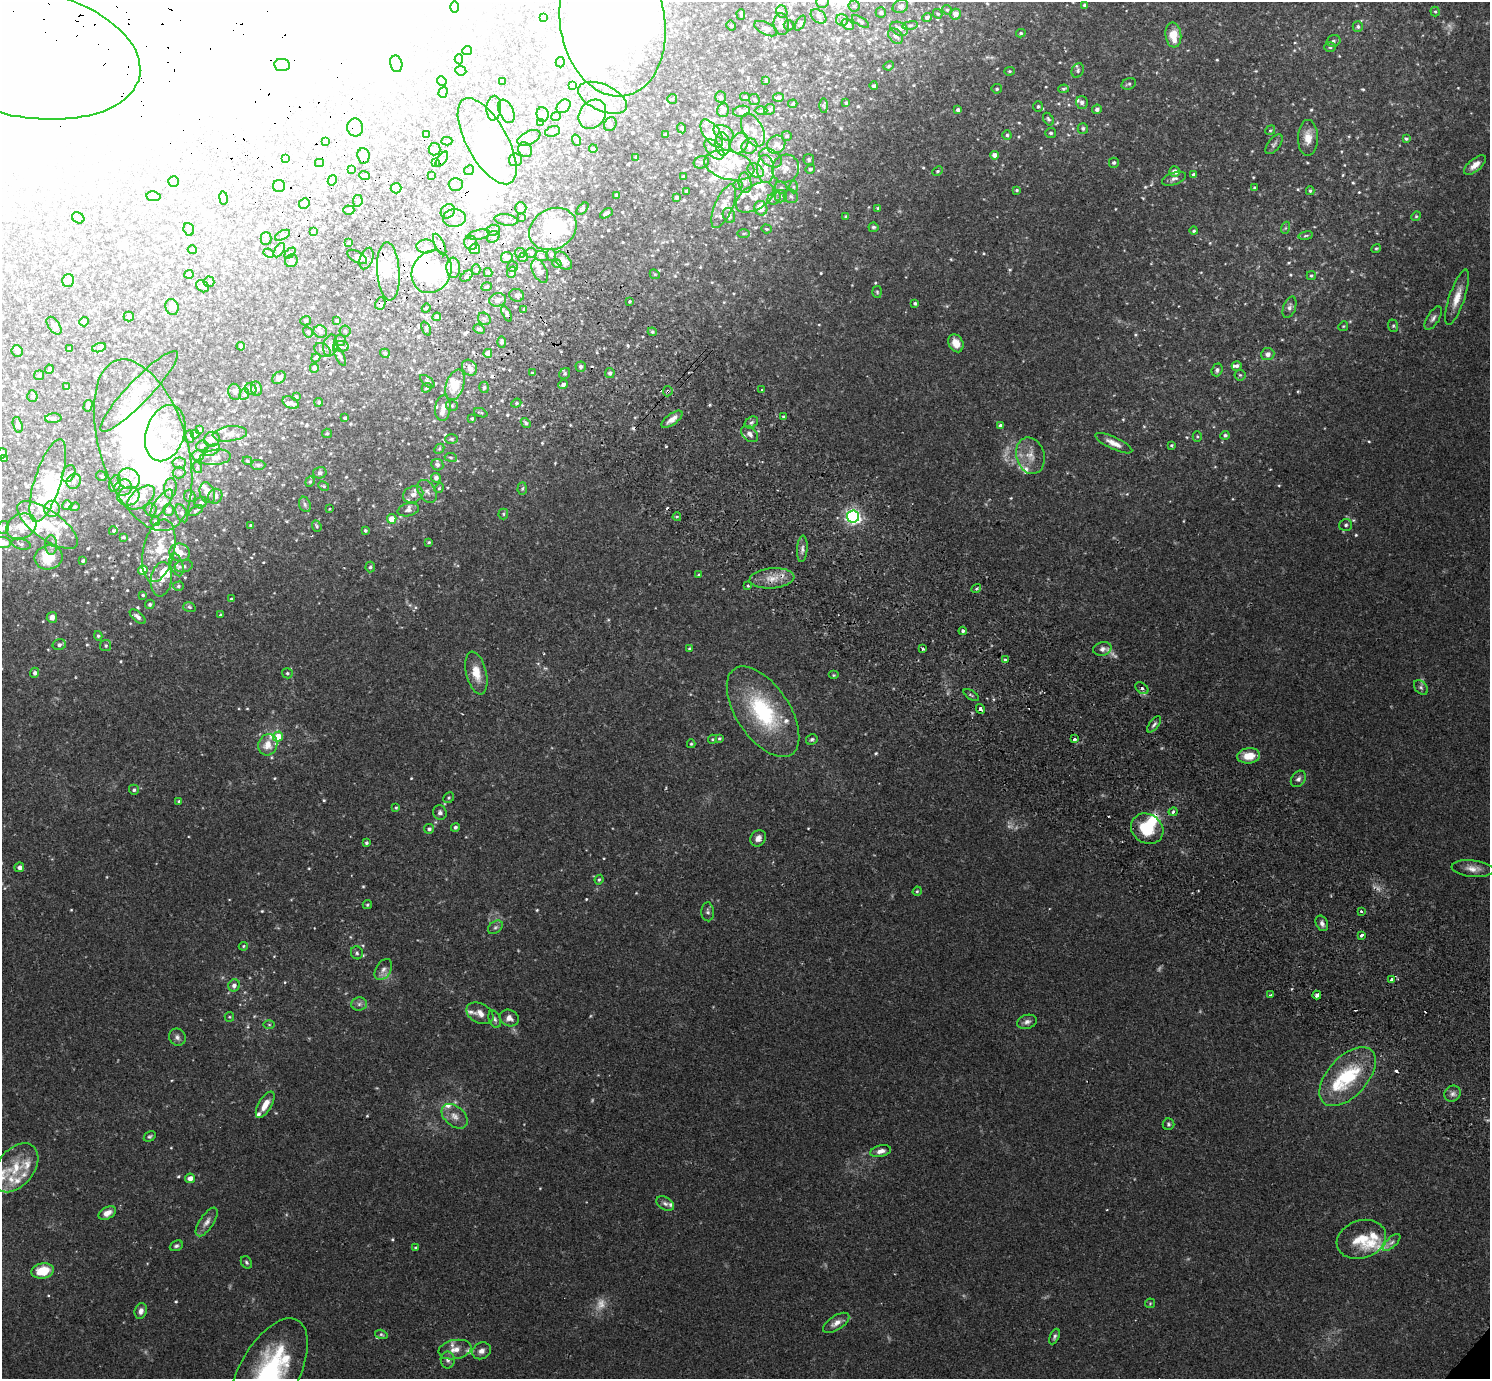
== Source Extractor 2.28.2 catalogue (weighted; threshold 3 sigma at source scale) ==
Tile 11 of 4 x 4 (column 3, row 3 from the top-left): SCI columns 3018-4505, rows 1579-2955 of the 6033 x 6050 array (HDU 1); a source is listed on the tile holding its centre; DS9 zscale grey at full resolution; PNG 1492 x 1381 px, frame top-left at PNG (2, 2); each listed source drawn as its Kron ellipse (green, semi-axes under 4 px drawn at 4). Shown black and unused: <1% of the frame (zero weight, under 2 of 3 exposures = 3% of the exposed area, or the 3 px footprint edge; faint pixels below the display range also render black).
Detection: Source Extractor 2.28.2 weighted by HDU 2 'WHT'; one run over the whole footprint, this tile lists its part. Background 0.0961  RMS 0.0062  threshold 0.0281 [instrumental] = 3 sigma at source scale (4.5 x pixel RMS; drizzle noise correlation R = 1.50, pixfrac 1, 0.05/0.05 arcsec/px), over >= 5 px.
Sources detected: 917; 9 too faint to see at this stretch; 101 inside a brighter object's white glare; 9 cosmic-ray / hot-pixel residue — neither listed nor drawn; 133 inside a brighter listed object's ellipse — not listed separately; of the other 665, all 500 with FLUX_AUTO >= 0.725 (the completeness limit of this list) listed and drawn (165 fainter detections not listed), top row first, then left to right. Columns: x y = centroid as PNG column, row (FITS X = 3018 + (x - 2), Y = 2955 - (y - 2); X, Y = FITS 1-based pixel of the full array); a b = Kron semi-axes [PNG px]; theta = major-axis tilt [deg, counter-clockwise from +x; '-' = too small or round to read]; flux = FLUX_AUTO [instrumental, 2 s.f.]
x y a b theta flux
822 2 6 6 - 3.3
1084 5 3 3 - 0.93
854 6 5 5 - 1.1
900 6 8 6 28 2.4
454 7 6 4 89 1
947 10 5 4 - 0.84
782 12 6 5 - 1.5
1435 12 5 4 - 0.8
881 13 5 5 - 1.2
741 14 5 3 - 1
938 14 5 4 - 1
955 14 5 5 - 3.7
819 16 9 6 -40 2.2
927 17 5 4 - 2.1
544 18 4 3 - 0.92
842 20 6 6 - 1.5
860 21 10 4 -32 1.1
612 22 75 52 -80 270
800 23 8 3 60 0.96
781 24 11 7 -85 3.3
848 24 6 5 - 4
789 25 5 5 - 1
910 25 8 4 8 1.4
731 26 5 4 - 0.96
1358 26 5 5 - 1.3
766 29 12 6 -26 3
899 29 9 6 -25 3
1021 33 5 4 - 0.96
1173 35 12 8 -83 11
896 36 9 6 -50 2.2
1333 41 7 5 15 1.6
1330 47 6 5 - 1.2
467 50 5 4 - 6.8
23 53 118 64 -11 3000
459 59 5 4 - 0.84
560 62 5 4 - 0.84
396 64 8 6 -79 1.9
282 65 8 6 -7 2.4
889 66 5 3 - 0.83
1078 70 7 6 - 1.4
461 71 5 4 - 1.8
1009 71 5 4 - 0.8
442 81 5 4 - 0.74
766 81 3 3 - 0.87
503 82 3 3 - 1.7
1129 84 7 5 22 1.3
573 85 4 3 - 0.99
874 86 4 4 - 1.3
997 89 5 4 - 0.92
1063 89 5 4 - 0.99
443 92 6 4 72 0.78
721 97 6 5 - 1.5
745 97 5 4 - 1.3
778 97 5 4 - 1.8
602 98 26 13 -24 13
672 99 5 5 - 0.82
754 100 6 5 - 1
1082 102 6 6 - 1.9
846 103 3 3 - 0.79
793 104 4 3 - 0.76
824 105 7 4 -89 0.75
564 106 8 6 42 3.8
1038 106 5 5 - 1.1
494 108 12 7 85 2.8
770 109 6 5 - 1.3
1097 109 5 4 - 1.8
723 110 7 6 - 3.7
958 110 4 4 - 1.8
506 111 12 7 -65 3.4
742 111 8 5 7 3.4
761 111 6 4 0 1.1
543 114 7 6 - 1.5
592 114 16 12 52 9.3
556 117 4 4 - 1.4
1048 119 7 5 -60 1
540 123 3 3 - 1.1
610 124 7 6 - 1.5
355 128 9 8 - 4
682 128 5 3 - 1.3
1083 128 5 5 - 1.3
753 130 18 10 -63 7.2
1270 130 5 4 - 0.81
553 131 8 5 18 1.9
712 133 16 8 -55 6.6
724 133 11 7 -27 6.8
1051 133 5 5 - 1.1
666 134 3 3 - 1.4
427 135 4 3 - 1.7
1007 135 5 4 - 1.3
787 136 5 5 - 1.2
529 138 12 6 26 2.4
1308 138 18 10 90 7.7
1406 139 4 4 - 0.99
576 140 6 3 -71 0.74
326 141 3 3 - 1.4
447 141 5 3 - 1.1
487 141 48 20 -61 100
739 143 11 8 62 5.1
723 144 12 7 -84 4.8
1274 144 12 6 51 1.8
776 145 10 8 42 3.5
749 146 8 7 - 4.3
434 149 6 6 - 1.7
593 149 4 3 - 0.83
714 149 12 7 -46 3.8
525 150 8 6 -56 1.9
994 155 4 4 - 3.4
363 156 8 6 -83 3.6
636 157 4 3 - 1.1
285 158 3 2 - 0.81
771 158 12 8 -33 4.8
442 159 9 4 55 1.5
515 160 6 6 - 1.7
809 160 5 5 - 1.2
701 162 8 6 13 1.7
319 163 4 4 - 0.74
436 163 3 3 - 0.88
1114 163 5 5 - 1.3
729 165 25 14 -13 16
1475 165 13 6 39 4.6
765 169 14 8 -87 6.5
785 169 14 13 - 7.3
810 169 5 4 - 1.3
352 170 4 3 - 0.82
469 170 5 4 - 1
756 170 9 6 -33 2.9
937 171 6 4 40 0.94
1175 172 5 5 - 3.6
365 175 5 3 - 0.77
1194 175 4 4 - 2
431 176 3 2 - 2.1
683 177 3 3 - 0.86
1174 179 12 6 18 2.4
332 180 5 4 - 0.87
173 181 5 5 - 1.4
745 183 10 6 -81 2.7
456 184 7 6 - 4.7
738 185 4 4 - 0.76
279 186 6 6 - 1.8
793 187 6 4 90 1.1
396 188 5 5 - 8.1
781 188 7 5 -41 1.4
1255 188 4 3 - 0.93
1017 190 4 3 - 0.83
686 191 3 3 - 0.95
1310 191 4 4 - 0.83
616 195 4 3 - 0.76
153 196 7 4 -8 1
781 196 6 6 - 1.7
791 196 7 6 - 1.6
676 197 3 3 - 1.1
755 197 21 12 32 9.9
223 198 6 3 -81 0.8
774 198 7 5 44 1.9
358 201 6 4 81 1.3
304 204 5 5 - 1.3
724 206 23 9 67 10
521 208 6 5 - 1.7
761 208 7 6 - 8.2
878 208 4 3 - 0.86
582 209 7 4 46 1.1
349 210 5 4 - 1.2
448 211 8 6 47 1.9
606 213 7 3 30 2.5
729 215 8 6 -65 2.5
846 216 4 4 - 0.77
1416 216 5 4 - 0.77
78 218 6 5 - 1.3
454 218 11 8 4 5
522 218 4 4 - 1.2
506 220 11 5 -8 2.5
873 227 5 4 - 1.2
1285 228 6 4 71 0.87
189 229 6 5 - 1.1
553 229 25 20 30 53
766 229 5 4 - 0.87
493 230 6 5 - 1.8
313 231 3 3 - 0.85
1194 231 4 4 - 0.95
743 233 6 3 1 0.78
282 235 8 4 27 1.1
479 235 11 5 10 1.7
1306 236 7 3 9 1
493 237 7 5 28 1.6
266 239 6 5 - 1.1
349 243 4 3 - 1.8
471 243 7 6 - 2.7
440 244 12 4 -63 2.2
426 246 9 7 1 3.1
1376 248 5 4 - 0.76
475 249 5 5 - 5.5
192 250 4 3 - 0.76
279 250 8 4 58 1.3
269 253 5 4 - 0.87
290 253 6 4 44 0.77
520 253 5 5 - 1.5
531 253 5 5 - 1.5
551 255 6 4 89 1.6
541 256 6 5 - 2.2
357 257 11 5 -30 3
507 257 6 5 - 3.5
523 257 5 4 - 1
366 258 11 6 70 2.2
291 261 6 6 - 1.9
563 261 11 6 -50 4
557 263 5 4 - 0.96
512 267 5 5 - 1
453 268 10 7 -87 3
476 269 5 4 - 1.4
388 271 29 11 -86 15
540 271 13 7 -65 5.1
432 272 22 19 57 63
512 272 6 4 71 1.1
488 273 4 4 - 0.94
189 274 4 4 - 1.8
655 274 5 4 - 0.78
1311 275 5 4 - 0.96
467 276 7 4 37 1.3
68 281 6 5 - 3.9
209 282 5 5 - 1.2
202 286 7 5 -39 3
487 287 5 4 - 1
877 292 6 5 - 0.91
517 295 7 6 - 1.7
1457 297 29 7 72 8.3
498 300 8 6 9 3.4
629 301 3 3 - 1.1
380 303 6 5 - 2.7
915 303 4 4 - 1.3
172 307 8 6 -70 2.7
1290 307 11 6 70 2.2
426 308 4 4 - 0.76
524 309 4 3 - 1.9
507 314 8 4 -63 1.5
129 316 5 5 - 1
437 317 4 4 - 2.4
1433 318 13 6 58 2.3
484 319 7 5 -40 1.6
306 321 5 4 - 0.78
337 321 4 3 - 1.4
84 322 5 4 - 2.9
54 326 10 5 -55 3.5
1343 326 5 4 - 0.79
1393 326 6 5 - 0.93
426 328 7 4 -66 1.1
479 329 6 4 -27 1
320 331 7 6 - 1.7
345 331 5 5 - 0.97
308 332 5 4 - 1.3
652 332 4 4 - 0.89
340 340 5 5 - 1.5
502 342 6 4 -88 1.5
956 343 9 7 -62 7
330 345 11 7 80 2.5
241 346 4 3 - 0.99
341 346 8 5 -9 1.4
70 348 4 3 - 0.93
99 348 7 4 18 1.4
323 350 8 6 -34 1.7
17 351 6 5 - 1.7
385 353 5 4 - 1.3
488 353 4 4 - 5.5
1268 354 7 6 - 2.7
340 356 11 4 -66 1.4
316 358 5 3 - 0.98
1237 366 5 5 - 1.6
581 367 5 5 - 2
314 368 5 5 - 1.9
469 368 8 7 - 4
49 369 4 3 - 1.4
1217 370 6 5 - 1.6
532 373 4 3 - 0.83
610 373 5 5 - 1.7
565 374 6 5 - 1.2
39 375 5 5 - 0.89
1240 375 5 5 - 1
279 378 7 5 37 2.4
427 381 8 4 -40 1.2
455 385 16 9 72 10
563 385 5 4 - 2
67 387 4 3 - 0.76
484 387 6 4 88 1.3
427 388 5 4 - 0.87
251 389 6 5 - 1.5
256 389 7 5 -80 1.7
762 390 3 3 - 0.98
139 391 55 11 46 22
668 391 5 5 - 1.2
235 392 8 6 -78 1.4
244 394 6 4 64 0.92
32 396 5 5 - 0.93
296 397 3 3 - 0.84
319 402 4 4 - 0.88
291 403 8 5 -28 2
516 403 5 4 - 0.99
88 406 6 4 74 1.5
452 406 6 5 - 1.1
443 408 13 8 84 3.4
481 413 7 3 -20 0.77
783 416 4 4 - 0.79
53 418 8 5 5 1.1
345 418 3 3 - 0.94
472 419 4 4 - 1.1
672 419 12 5 37 5.1
751 422 7 5 34 1.4
526 423 5 4 - 1.1
18 425 8 4 -74 1.6
1000 425 4 3 - 1.4
200 430 3 3 - 1.4
165 433 29 19 72 26
327 433 5 4 - 0.87
195 434 4 4 - 0.83
230 434 17 7 7 3.8
750 434 9 6 -43 2.7
1225 435 4 4 - 1.4
1197 436 5 4 - 0.76
189 437 6 5 - 0.99
212 439 8 7 - 4.3
451 439 6 5 - 1.1
1114 443 20 6 -25 5.6
143 445 88 44 -73 280
1172 445 4 4 - 0.84
202 446 6 5 - 1.5
439 449 5 4 - 0.87
212 450 9 5 29 2.2
2 453 5 4 - 0.8
198 455 6 5 - 3.9
1030 456 18 14 -74 8.4
215 457 16 7 7 4.2
451 457 6 3 -9 0.76
3 459 4 3 - 1.1
247 461 5 4 - 0.73
179 463 7 5 3 1.4
258 465 7 5 -1 1.6
437 465 6 5 - 1.8
197 467 6 4 -73 0.96
179 473 6 6 - 1.5
320 473 6 5 - 1.7
69 474 9 6 62 2.1
101 476 5 4 - 0.8
436 478 5 4 - 2.2
129 479 11 10 - 5.5
48 481 43 13 72 30
74 481 8 6 53 2.6
310 482 5 4 - 0.82
115 484 8 5 72 1.7
324 486 6 4 -27 0.94
123 487 9 8 - 4.9
170 488 10 6 84 2.5
439 488 5 4 - 0.88
522 489 6 4 88 1.1
427 491 12 8 -57 3.3
207 493 10 7 -71 3.2
413 494 10 8 23 3.4
128 496 11 9 15 4.7
190 496 6 5 - 1.4
215 496 8 7 - 2.4
141 498 16 9 38 6.1
162 503 17 6 53 4.1
201 503 6 5 - 1.5
305 504 8 5 -69 1.7
67 505 5 5 - 2.5
74 507 5 4 - 1
52 509 8 8 - 3.4
151 509 6 6 - 1.5
329 509 3 2 - 0.8
169 510 6 5 - 2.3
408 510 11 6 14 2.5
196 511 8 3 30 1.2
182 513 9 5 -65 1.9
503 514 5 5 - 0.8
677 517 4 4 - 0.73
853 517 6 6 - 200
392 519 5 4 - 9.5
155 521 5 4 - 1.1
47 525 36 14 -36 20
251 525 4 4 - 1
1346 525 6 6 - 1.4
21 526 16 12 29 11
317 526 6 4 -69 0.93
3 527 6 5 - 1.6
113 531 4 4 - 0.87
365 531 3 3 - 0.91
123 537 4 3 - 0.91
429 542 4 4 - 0.75
2 543 9 5 -5 7.8
21 544 10 5 -14 1.4
51 545 10 6 -89 2.5
802 549 13 5 86 2.5
159 551 32 15 77 20
180 553 10 9 - 7.3
49 557 14 12 10 16
83 561 3 3 - 1.2
177 565 12 6 -72 2.6
184 566 9 6 11 2.4
370 567 5 5 - 1.2
143 570 5 4 - 12
699 575 4 3 - 1
772 578 22 10 5 9
161 579 17 10 81 6.8
178 586 5 4 - 1.1
748 586 3 2 - 0.86
976 588 5 3 - 1.1
143 595 3 3 - 0.81
231 599 3 3 - 0.9
150 604 5 4 - 1.1
189 607 6 4 -17 1
220 615 4 3 - 0.98
52 617 5 5 - 3.1
138 617 10 5 -42 2.6
963 631 4 4 - 1.1
98 636 4 4 - 1.2
59 645 7 5 15 1.8
106 646 5 5 - 1.2
689 649 4 3 - 0.74
923 649 3 3 - 1.7
1102 649 9 7 14 2.5
1005 660 3 3 - 1.9
35 673 5 4 - 1.8
287 673 5 5 - 0.99
476 673 22 10 -76 9.1
834 675 5 4 - 0.75
1421 687 8 6 -49 1.5
1142 688 7 5 -38 2
971 695 8 3 -33 0.95
980 709 5 3 - 4.2
763 712 51 26 -56 58
1154 724 9 4 52 1.5
278 736 5 5 - 12
719 738 4 3 - 0.82
712 739 5 4 - 0.76
812 739 6 5 - 1.2
1074 739 3 3 - 13
691 744 4 4 - 0.85
268 745 11 9 66 7
1249 756 11 7 5 11
1298 779 9 7 54 2.2
134 790 5 5 - 1.2
449 798 6 5 - 0.98
179 801 4 3 - 0.97
396 808 4 3 - 0.79
1173 812 4 4 - 1.9
440 813 7 6 - 2.1
455 827 4 4 - 1.5
429 829 5 5 - 1.4
1147 829 17 14 -33 23
758 838 9 7 49 3.3
366 843 3 3 - 1
19 867 5 5 - 2.2
1473 869 21 8 -6 5.3
599 880 5 3 - 0.86
917 891 5 4 - 0.73
367 905 4 4 - 0.99
1361 911 3 3 - 1.2
708 912 9 6 -88 1.8
1322 923 8 5 -64 2.4
495 927 8 5 40 1.6
1361 935 3 3 - 2.8
243 946 5 4 - 0.73
357 953 6 6 - 1.4
383 970 11 7 59 3.2
1391 980 4 3 - 4.2
234 985 6 5 - 2.6
1270 995 4 3 - 1.1
1317 995 4 3 - 13
359 1004 8 6 2 1.9
480 1013 14 9 -26 4.6
229 1017 5 4 - 0.82
509 1018 10 8 -26 3.8
495 1019 9 5 -67 1.6
1027 1022 10 7 16 2.5
269 1025 6 4 -1 0.81
177 1037 9 8 - 2.3
1348 1077 36 20 48 43
1453 1094 8 7 - 2.4
265 1105 15 6 59 6.8
455 1116 15 10 -41 5.5
1168 1124 6 5 - 1.2
150 1136 6 4 33 1
881 1151 10 5 14 3.6
16 1168 28 18 50 19
190 1178 5 4 - 4.2
665 1203 9 6 -32 2.2
107 1213 9 6 29 4.9
207 1222 17 7 56 3.7
1361 1239 25 19 18 15
1392 1242 11 5 44 2.2
176 1246 7 5 25 1.3
415 1248 3 3 - 0.79
246 1262 7 5 -54 1.1
43 1271 11 7 11 16
1150 1303 5 5 - 0.75
141 1311 8 6 74 2.9
836 1323 15 7 33 4.2
381 1334 6 4 -16 1
1054 1336 8 4 65 1.4
455 1349 16 9 10 6.6
481 1351 9 8 - 2.9
448 1360 8 7 - 2.5
268 1375 62 30 62 100
Overlapping masked pixels (flux is a lower limit): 8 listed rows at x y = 23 53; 553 229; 432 272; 380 303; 668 391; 772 578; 980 709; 1317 995
Isophote crosses this tile's border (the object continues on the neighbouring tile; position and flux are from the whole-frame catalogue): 8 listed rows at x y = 822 2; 900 6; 782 12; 612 22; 23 53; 2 453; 2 543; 268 1375
Unlisted compact peaks at least as high as the median listed source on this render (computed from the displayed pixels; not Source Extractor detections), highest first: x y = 592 1100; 48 1295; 75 677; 1458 88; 363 946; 287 521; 570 425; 1210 243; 350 937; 1115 209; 415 607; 1046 87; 248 1027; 107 877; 96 579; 1349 136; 172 1080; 1270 469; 1233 93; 43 621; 1232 499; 1351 271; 1019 136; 1341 151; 271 757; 229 900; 1282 340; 188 836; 254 1016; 1060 62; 899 211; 747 464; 377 1088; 544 426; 314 928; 447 488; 1295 43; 538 664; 358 499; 666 787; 88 602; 1252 151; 1188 1259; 852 285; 330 453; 222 977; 1201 272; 514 1030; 445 804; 224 530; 1215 467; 544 653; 642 336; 1151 185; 987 57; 997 68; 286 1214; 623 242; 1069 135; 524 1124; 1069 105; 542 333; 147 1263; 734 293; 1058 103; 868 207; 573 299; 518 951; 291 668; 436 822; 1134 1179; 458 566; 274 593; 635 418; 1237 245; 893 688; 238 709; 686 264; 205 591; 462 714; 986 504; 1245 304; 522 405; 291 900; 815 215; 1151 264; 98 556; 713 1007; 270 451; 870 99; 1367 154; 612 828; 1314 227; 1049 909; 1114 395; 52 859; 23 557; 344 568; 458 461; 1189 360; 1324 428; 906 277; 296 540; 1378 213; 226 493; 1361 20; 1188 50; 1377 233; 1200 1012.